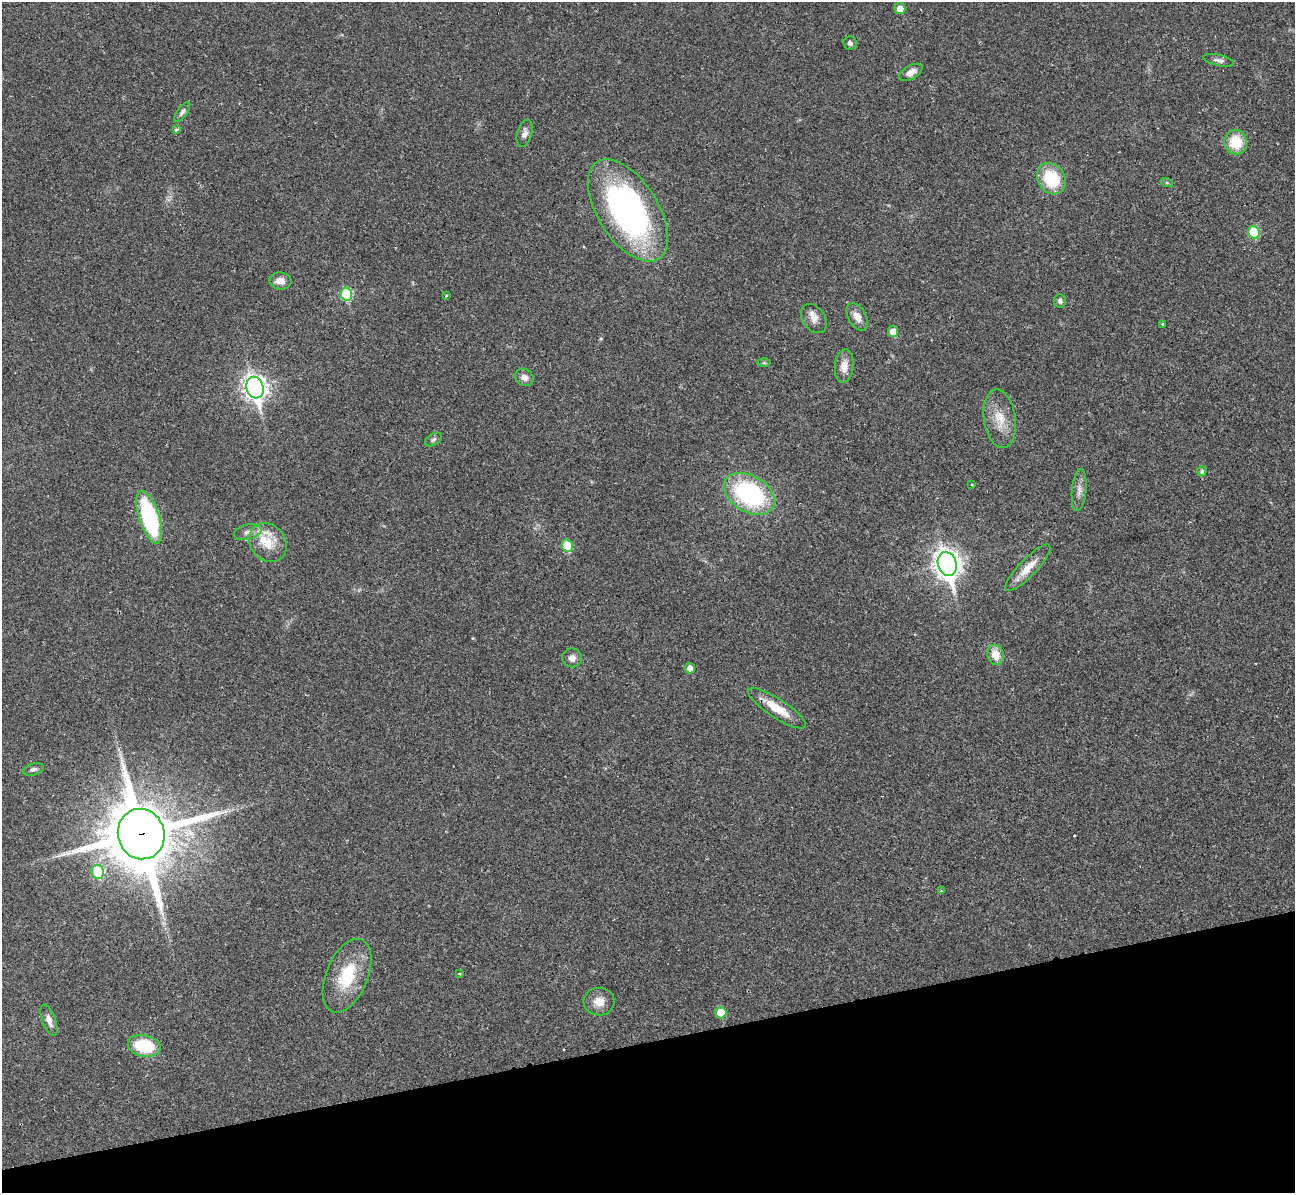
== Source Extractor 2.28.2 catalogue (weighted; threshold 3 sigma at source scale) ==
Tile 14 of 4 x 4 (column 2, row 4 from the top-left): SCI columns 1308-2600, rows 306-1496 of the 5239 x 5221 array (HDU 1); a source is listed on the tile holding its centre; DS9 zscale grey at full resolution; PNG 1297 x 1195 px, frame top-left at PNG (2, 2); each listed source drawn as its Kron ellipse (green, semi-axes under 4 px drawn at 4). Shown black and unused: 13% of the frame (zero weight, under 2 of 3 exposures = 3% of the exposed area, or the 3 px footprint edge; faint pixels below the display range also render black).
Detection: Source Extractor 2.28.2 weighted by HDU 2 'WHT'; one run over the whole footprint, this tile lists its part. Background 0.0272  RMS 0.0041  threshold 0.0185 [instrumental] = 3 sigma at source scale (4.5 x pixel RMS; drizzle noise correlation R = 1.50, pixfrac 1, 0.05/0.05 arcsec/px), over >= 5 px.
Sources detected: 54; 2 cosmic-ray / hot-pixel residue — neither listed nor drawn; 2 inside a brighter listed object's ellipse — not listed separately; the other 50 listed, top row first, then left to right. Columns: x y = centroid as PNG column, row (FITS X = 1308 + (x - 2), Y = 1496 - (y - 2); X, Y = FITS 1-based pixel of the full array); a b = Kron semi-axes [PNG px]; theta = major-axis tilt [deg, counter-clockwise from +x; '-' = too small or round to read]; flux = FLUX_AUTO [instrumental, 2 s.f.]
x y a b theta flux
900 9 6 5 - 3.6
850 43 7 6 - 1.2
1219 60 16 5 -12 1.6
911 72 13 7 31 3
182 112 12 5 55 1.3
176 130 4 3 - 1.6
525 133 14 7 74 2.1
1236 142 12 11 - 12
1051 179 16 13 -58 19
1167 183 6 4 -19 0.6
628 210 57 30 -57 120
1254 232 6 5 - 17
280 281 11 8 -5 3.4
346 294 6 6 - 24
446 296 3 2 - 0.43
1060 301 7 6 - 1.1
857 317 15 9 -61 3.7
814 319 16 11 -56 3.5
1163 324 3 3 - 0.97
893 332 5 5 - 4.9
764 363 6 4 -1 0.55
844 366 16 9 85 4.7
524 377 10 8 -34 2.4
255 388 11 8 -74 280
1000 419 29 16 -82 8.7
433 439 9 5 31 1
1202 471 5 4 - 1
972 485 2 2 - 0.42
1079 490 21 7 84 2.9
749 494 27 18 -31 53
149 517 27 10 -72 52
248 532 14 7 14 2.1
268 542 21 17 -51 8.7
567 546 6 5 - 12
947 564 12 9 -73 400
1028 568 31 8 46 5.9
996 655 10 8 -76 6
572 658 10 9 - 2.3
690 668 5 5 - 2.9
777 708 34 9 -33 9.3
33 769 11 5 13 1.2
141 834 25 23 -73 3000
98 872 7 6 - 17
941 891 3 3 - 0.47
459 973 3 2 - 0.42
347 976 39 20 67 20
599 1002 15 14 - 4.5
721 1013 5 5 - 8.7
49 1020 16 6 -70 2.5
144 1046 16 11 -12 18
Overlapping masked pixels (flux is a lower limit): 1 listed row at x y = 141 834